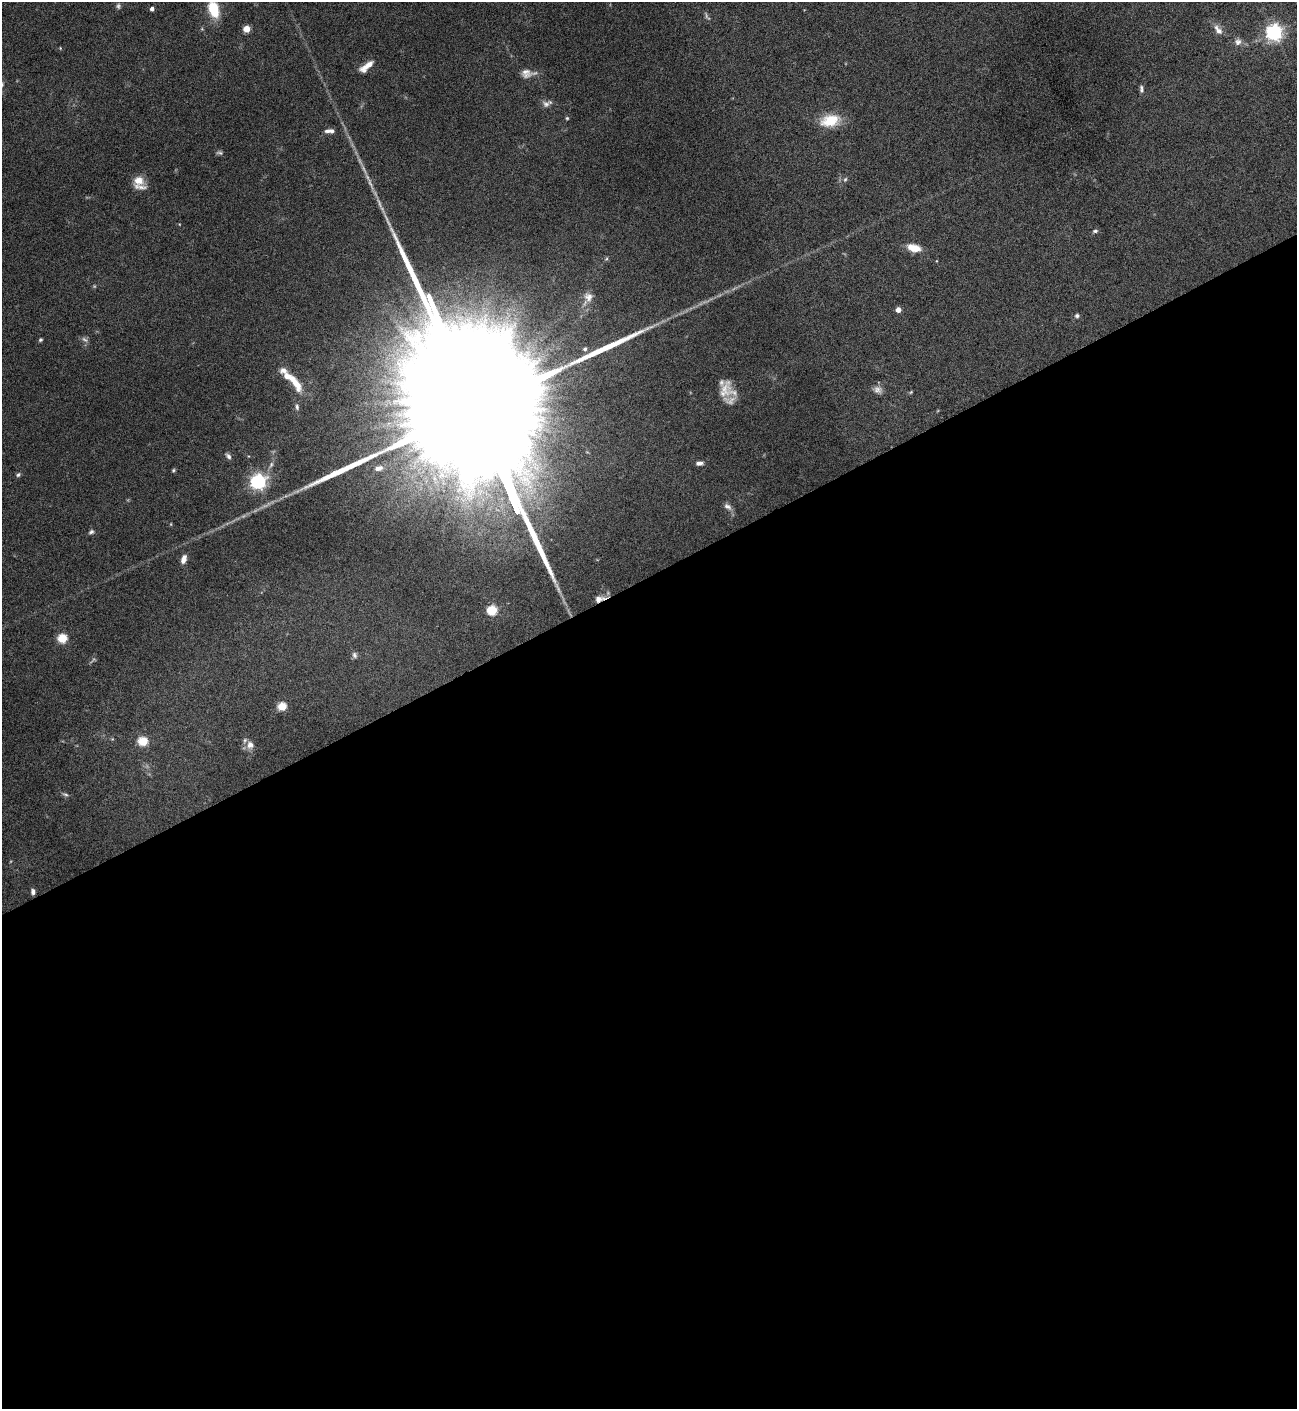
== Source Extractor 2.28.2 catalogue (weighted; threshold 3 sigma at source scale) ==
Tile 15 of 4 x 4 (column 3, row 4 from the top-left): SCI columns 2743-4037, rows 1-1407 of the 5617 x 5627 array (HDU 1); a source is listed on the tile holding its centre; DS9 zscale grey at full resolution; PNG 1299 x 1411 px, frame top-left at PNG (2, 2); no overlay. Shown black and unused: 59% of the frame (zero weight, under 4 of 8 exposures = <1% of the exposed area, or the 3 px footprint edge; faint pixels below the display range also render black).
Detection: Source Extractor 2.28.2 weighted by HDU 2 'WHT'; one run over the whole footprint, this tile lists its part. Background 0.0778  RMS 0.0045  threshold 0.0184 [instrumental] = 3 sigma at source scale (4.09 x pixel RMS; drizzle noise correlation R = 1.36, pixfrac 0.8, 0.05/0.05 arcsec/px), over >= 5 px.
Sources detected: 63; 8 too faint to see at this stretch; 1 long thin detection or spike segment (spike, bleed or trail) — not listed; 6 inside a brighter listed object's ellipse — not listed separately; the other 48 listed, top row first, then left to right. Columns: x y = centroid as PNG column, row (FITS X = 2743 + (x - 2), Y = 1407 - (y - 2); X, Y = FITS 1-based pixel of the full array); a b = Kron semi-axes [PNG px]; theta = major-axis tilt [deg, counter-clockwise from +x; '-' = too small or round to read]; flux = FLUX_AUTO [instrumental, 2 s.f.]
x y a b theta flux
152 9 4 4 - 1.7
214 9 15 9 -75 14
246 29 5 4 - 9.6
1218 30 17 8 -52 3.1
1274 32 6 6 - 160
1238 42 10 10 - 2.2
366 66 17 6 38 4.6
527 73 20 11 1 3.9
1141 89 9 5 -83 1.1
546 104 11 8 -29 2.1
567 118 5 5 - 0.53
830 120 26 15 12 11
331 131 9 6 1 1.4
220 153 10 4 -9 0.87
845 179 7 5 67 0.8
139 180 13 11 -5 5
1095 231 7 5 24 0.85
914 248 15 8 -13 6.2
606 259 5 5 - 0.62
588 297 13 12 - 3.5
898 310 4 4 - 3.8
1077 316 6 5 - 0.96
40 340 5 4 - 0.71
585 349 5 4 - 1
295 382 28 9 -57 8.1
724 391 26 12 65 6.3
911 392 5 4 - 0.43
297 407 10 5 -85 1.3
475 410 152 24 -68 100000
228 456 8 5 -45 1.3
699 463 9 5 4 1.6
271 465 10 5 65 1.4
379 468 11 7 12 2.4
173 470 5 4 - 0.59
18 475 6 5 - 0.79
258 482 6 6 - 140
728 506 12 7 -33 1.8
91 532 7 5 21 0.95
184 559 9 5 73 2.9
599 599 13 7 14 3.1
492 610 5 5 - 28
62 638 5 5 - 24
354 655 9 6 -68 1.2
282 706 5 5 - 19
143 741 5 5 - 26
250 745 10 9 - 2.7
65 794 9 5 -20 0.96
33 892 7 5 -80 1.3
Overlapping masked pixels (flux is a lower limit): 2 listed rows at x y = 475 410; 599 599
Isophote crosses this tile's border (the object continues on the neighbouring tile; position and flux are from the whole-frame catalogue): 1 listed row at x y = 214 9